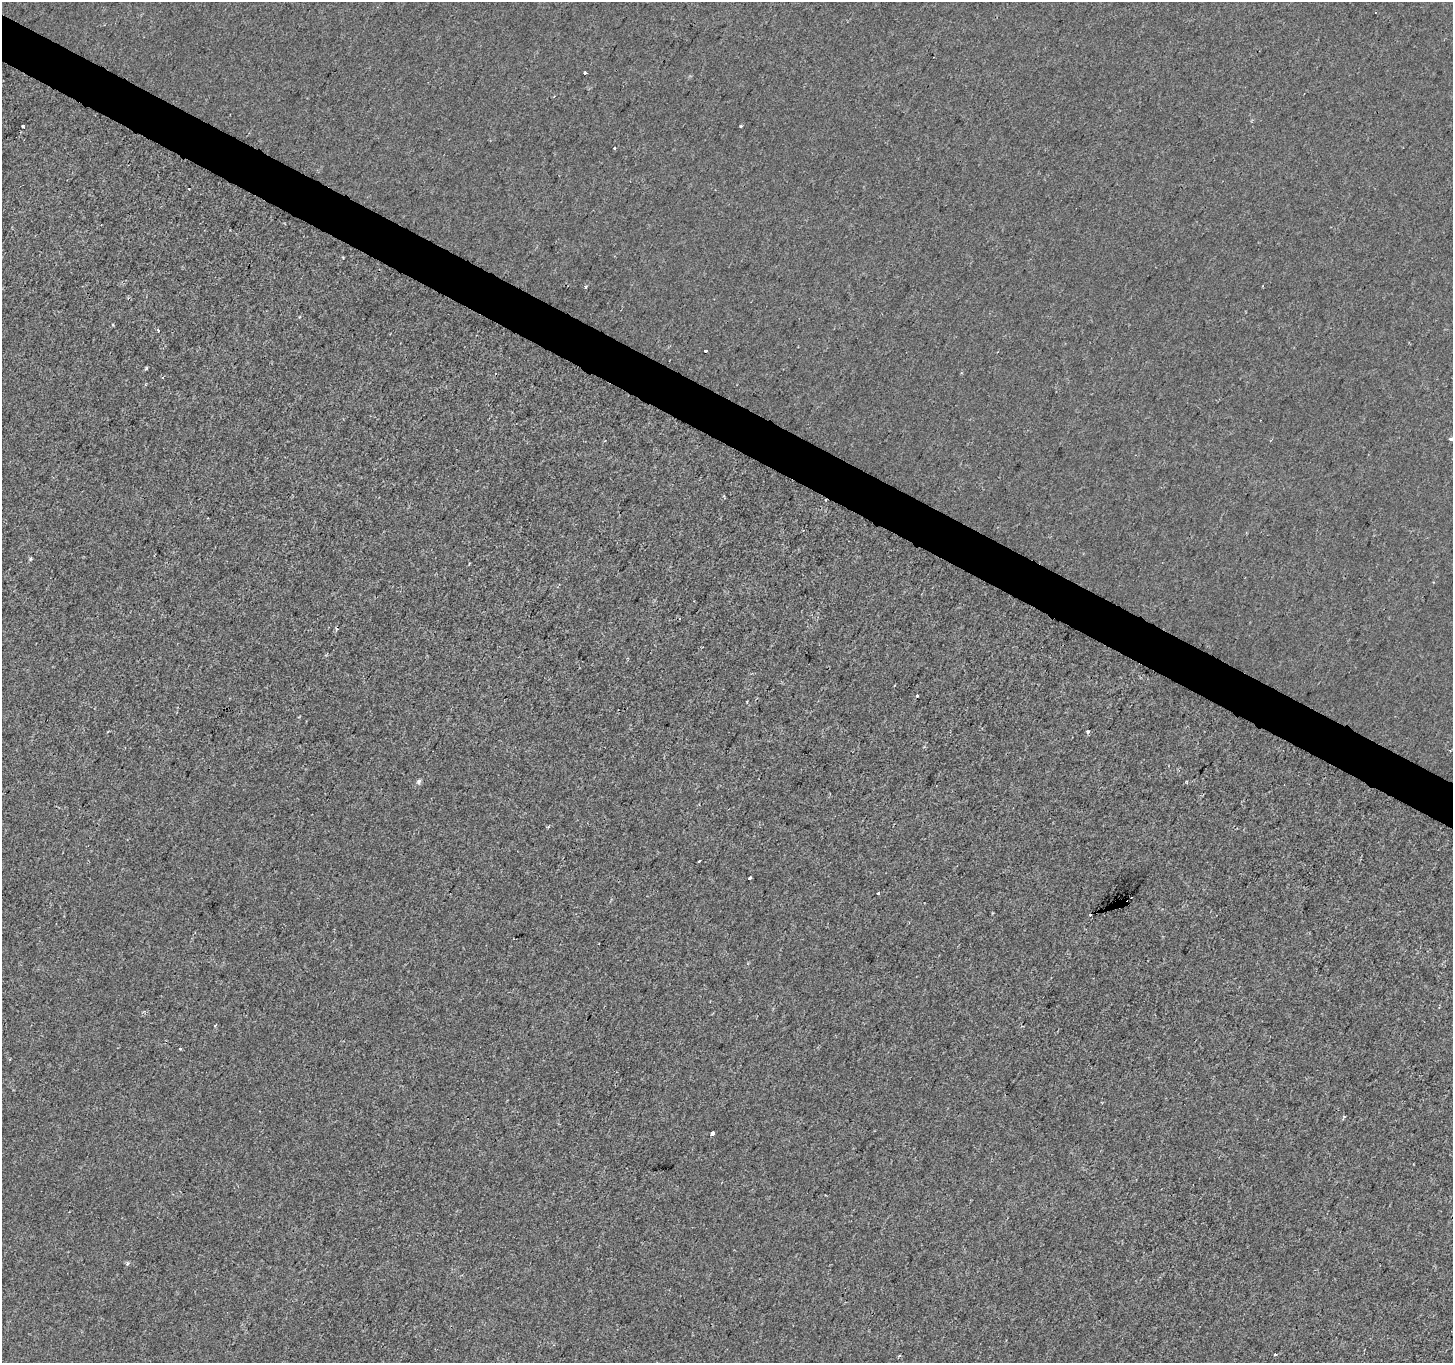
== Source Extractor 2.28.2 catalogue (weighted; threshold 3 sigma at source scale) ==
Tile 11 of 4 x 4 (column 3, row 3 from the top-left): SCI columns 2913-4363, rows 1624-2984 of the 5815 x 5902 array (HDU 1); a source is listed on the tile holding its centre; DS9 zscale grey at full resolution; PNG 1455 x 1365 px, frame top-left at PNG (2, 2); no overlay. Shown black and unused: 3% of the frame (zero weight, under 2 of 3 exposures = <1% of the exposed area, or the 3 px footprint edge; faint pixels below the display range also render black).
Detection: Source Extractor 2.28.2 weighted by HDU 2 'WHT'; one run over the whole footprint, this tile lists its part. Background 2.39e-05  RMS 0.0027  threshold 0.0123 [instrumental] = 3 sigma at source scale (4.5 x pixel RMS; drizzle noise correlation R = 1.50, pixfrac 1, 0.0396/0.0396 arcsec/px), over >= 5 px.
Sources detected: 31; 6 cosmic-ray / hot-pixel residue — not listed; the other 25 listed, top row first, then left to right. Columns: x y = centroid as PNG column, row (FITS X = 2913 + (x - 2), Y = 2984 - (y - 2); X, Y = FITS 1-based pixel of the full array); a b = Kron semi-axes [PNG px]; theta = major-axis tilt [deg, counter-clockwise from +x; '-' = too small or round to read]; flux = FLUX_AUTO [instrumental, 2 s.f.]
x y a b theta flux
585 73 3 3 - 1.1
554 96 3 2 - 0.24
23 126 4 2 - 0.27
741 126 3 3 - 0.49
614 147 3 3 - 0.67
585 286 4 3 - 0.34
158 330 4 3 - 0.41
705 351 3 3 - 0.54
146 368 3 3 - 0.39
162 378 3 2 - 0.39
1451 439 3 3 - 1.6
30 559 5 4 - 0.37
337 629 5 4 - 0.35
917 696 3 3 - 1.3
1088 732 4 3 - 1.4
419 781 6 5 - 0.63
700 861 3 2 - 0.3
750 878 3 3 - 0.82
878 893 3 3 - 0.66
1125 901 6 4 53 3.2
215 1025 4 2 - 0.24
712 1133 4 4 - 1.8
128 1263 4 4 - 0.61
1275 1354 3 3 - 0.46
899 1356 4 3 - 0.32
Overlapping masked pixels (flux is a lower limit): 1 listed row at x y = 1125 901
Isophote crosses this tile's border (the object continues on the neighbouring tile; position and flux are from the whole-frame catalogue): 1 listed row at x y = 1451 439